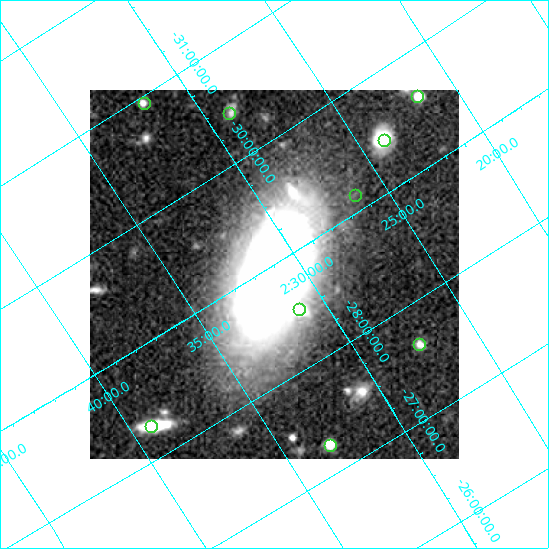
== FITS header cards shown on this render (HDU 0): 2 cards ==
NAXIS1  =                  369
NAXIS2  =                  369

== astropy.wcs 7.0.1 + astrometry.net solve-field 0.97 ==
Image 369 x 369 px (HDU 0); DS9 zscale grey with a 90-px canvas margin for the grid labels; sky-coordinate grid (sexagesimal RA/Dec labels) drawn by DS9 from the SOLVED WCS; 9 Tycho-2 reference stars matched to detected sources circled (green)
Header WCS: none
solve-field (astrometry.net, Tycho-2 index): SOLVED blind (the file carries no WCS)
Solved WCS: RA---TAN-SIP/DEC--TAN-SIP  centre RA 02:31:12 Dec -28:55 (37.80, -28.92 deg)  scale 34 arcsec/px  FOV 209.2' x 211.0'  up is -147 deg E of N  parity flipped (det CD > 0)
(file carries no celestial WCS; the grid is the blind solution)
Tycho-2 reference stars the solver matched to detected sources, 9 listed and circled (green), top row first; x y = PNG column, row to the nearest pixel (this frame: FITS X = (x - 90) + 1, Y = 369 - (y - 90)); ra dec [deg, ICRS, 3 dp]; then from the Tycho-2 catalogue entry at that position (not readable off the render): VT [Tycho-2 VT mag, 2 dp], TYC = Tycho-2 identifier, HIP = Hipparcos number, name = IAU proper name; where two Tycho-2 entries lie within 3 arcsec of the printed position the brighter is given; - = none
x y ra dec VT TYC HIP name
417 96 35.405 -29.610 9.04 6435-1523-1 10988 -
144 103 37.963 -30.944 8.95 7010-140-1 11766 -
229 113 37.258 -30.431 10.05 7010-277-1 - -
384 140 35.989 -29.435 8.89 6435-1747-1 - -
355 195 36.586 -29.143 8.90 6435-2159-1 11363 -
299 309 37.775 -28.514 9.71 6436-1313-1 11709 -
419 344 36.868 -27.635 9.18 6435-434-1 11433 -
151 426 39.797 -28.298 8.47 6436-694-1 12366 -
330 445 38.272 -27.265 9.51 6436-791-1 - -